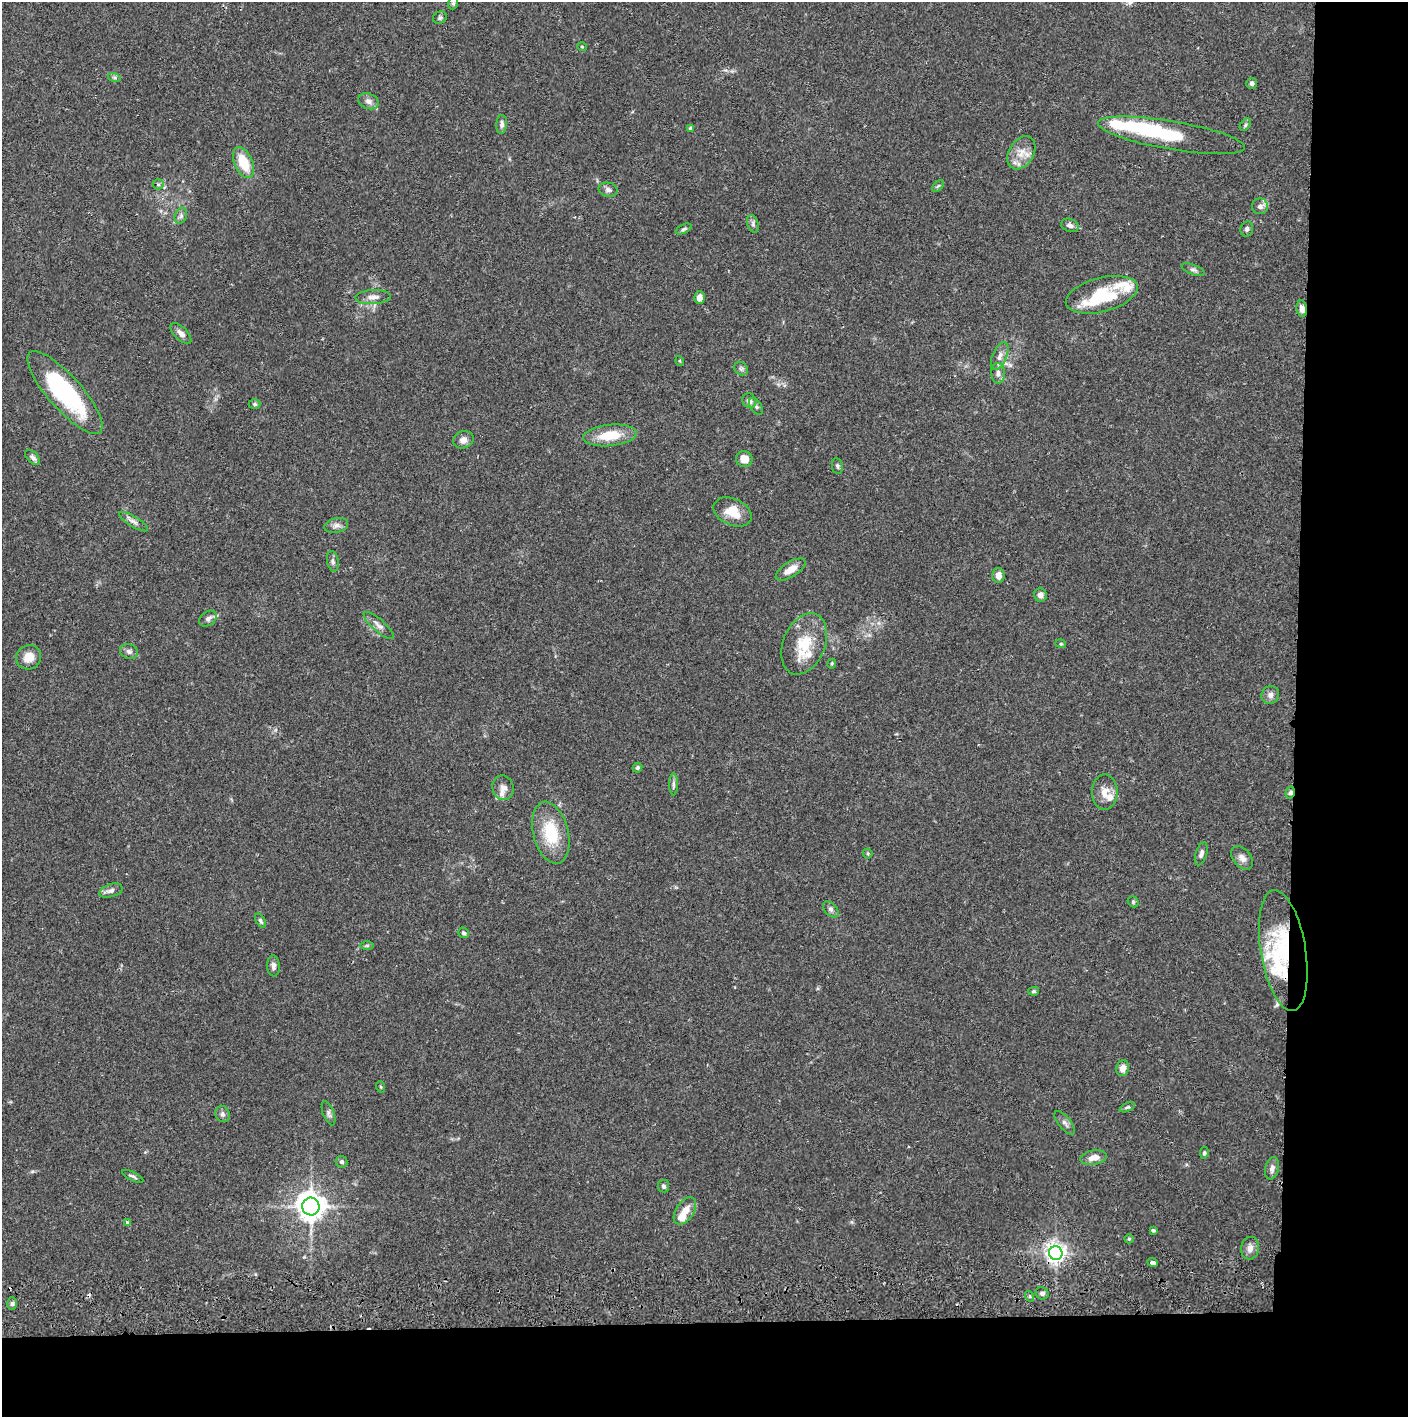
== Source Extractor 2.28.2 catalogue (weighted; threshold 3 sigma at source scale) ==
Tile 9 of 3 x 3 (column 3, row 3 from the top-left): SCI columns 2817-4222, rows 56-1470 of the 4229 x 4358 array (HDU 1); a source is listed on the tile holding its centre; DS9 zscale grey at full resolution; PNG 1410 x 1419 px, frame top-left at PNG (2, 2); each listed source drawn as its Kron ellipse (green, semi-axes under 4 px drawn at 4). Shown black and unused: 14% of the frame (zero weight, under 2 of 3 exposures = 3% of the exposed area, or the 3 px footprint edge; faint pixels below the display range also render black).
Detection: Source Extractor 2.28.2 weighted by HDU 2 'WHT'; one run over the whole footprint, this tile lists its part. Background 0.0678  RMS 0.0049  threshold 0.0219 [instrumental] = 3 sigma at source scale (4.5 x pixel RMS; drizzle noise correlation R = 1.50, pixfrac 1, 0.05/0.05 arcsec/px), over >= 5 px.
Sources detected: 110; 4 inside a brighter object's white glare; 1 cosmic-ray / hot-pixel residue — neither listed nor drawn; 9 inside a brighter listed object's ellipse — not listed separately; the other 96 listed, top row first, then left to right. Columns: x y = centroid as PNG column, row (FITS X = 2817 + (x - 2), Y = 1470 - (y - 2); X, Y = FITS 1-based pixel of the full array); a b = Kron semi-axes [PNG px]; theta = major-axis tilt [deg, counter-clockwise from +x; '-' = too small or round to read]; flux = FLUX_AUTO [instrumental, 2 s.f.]
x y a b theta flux
453 3 6 5 - 0.8
440 18 7 6 - 0.98
582 47 5 3 - 0.4
114 77 6 4 -19 0.81
1252 83 5 5 - 1.2
368 101 10 7 -20 2.2
502 124 9 5 86 1.6
1245 125 7 4 51 0.8
690 128 4 4 - 0.63
1172 135 74 14 -10 28
1021 153 18 12 58 6.6
243 163 16 9 -66 13
158 184 5 5 - 0.73
938 186 7 4 44 0.79
608 190 9 7 -12 1.7
1260 206 8 8 - 2.3
181 216 8 6 70 1.4
753 224 9 5 -74 1.4
1070 225 9 6 -21 2
684 229 8 4 25 0.94
1247 229 8 6 77 1.2
1193 270 12 5 -21 1.4
1102 295 37 17 15 28
373 297 18 7 3 3.3
699 297 6 5 - 2.6
1302 309 8 5 -83 3.2
181 333 13 6 -44 2.6
1000 356 15 7 66 3
680 361 5 3 - 0.44
741 369 7 6 - 1.2
998 373 10 7 -87 2.1
65 393 53 17 -48 57
749 401 8 7 - 2.5
254 404 6 5 - 0.73
756 406 9 5 -57 1.2
610 435 27 10 6 14
463 440 10 8 22 2.6
33 458 9 5 -46 1.6
744 459 8 8 - 5.6
837 466 8 5 -81 1.1
733 512 20 13 -24 9.2
133 522 17 5 -31 2.2
336 525 12 7 13 2.2
333 561 10 5 -79 1.5
791 569 17 7 32 5
998 575 7 6 - 3.2
1040 595 7 6 - 2.3
208 619 9 7 35 1.9
379 625 19 6 -41 2.6
804 644 32 21 68 17
1061 644 5 3 - 0.48
129 651 9 7 -18 1.7
29 657 13 12 - 5.8
832 664 5 4 - 0.59
1270 695 9 8 - 2.4
637 768 5 4 - 0.87
673 784 11 4 90 1.2
503 788 12 10 -73 3.2
1105 792 17 13 90 5.7
1290 793 6 4 74 1.2
551 833 31 17 -76 20
868 853 5 4 - 0.58
1201 854 12 5 73 1.7
1242 858 13 9 -50 3
111 891 12 6 17 2.1
1133 902 6 5 - 0.64
831 909 9 6 -46 1.4
260 921 8 4 -59 1
464 933 5 5 - 0.97
367 946 7 4 0 0.69
1283 950 61 22 -81 43
273 966 10 6 -86 2
1034 991 5 4 - 0.7
1123 1068 8 6 79 3.3
381 1087 6 3 -70 0.51
1127 1107 8 4 24 0.86
328 1113 13 5 -70 1.6
222 1114 8 7 - 1.5
1065 1123 14 6 -51 1.9
1204 1153 6 4 82 0.75
1094 1158 13 7 10 4.3
341 1162 6 5 - 1.3
1272 1168 11 6 78 2.3
133 1176 11 3 -25 1.1
663 1186 6 5 - 1.1
311 1206 9 8 - 600
685 1211 15 9 56 5.9
127 1223 4 3 - 1.8
1153 1230 4 3 - 0.71
1129 1239 5 4 - 0.58
1250 1248 11 9 82 3.1
1056 1253 7 6 - 280
1152 1262 5 3 - 2.6
1042 1293 6 6 - 1.3
1029 1296 5 3 - 0.64
12 1304 6 5 - 1.2
Overlapping masked pixels (flux is a lower limit): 4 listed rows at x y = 1302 309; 1290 793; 1283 950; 1056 1253